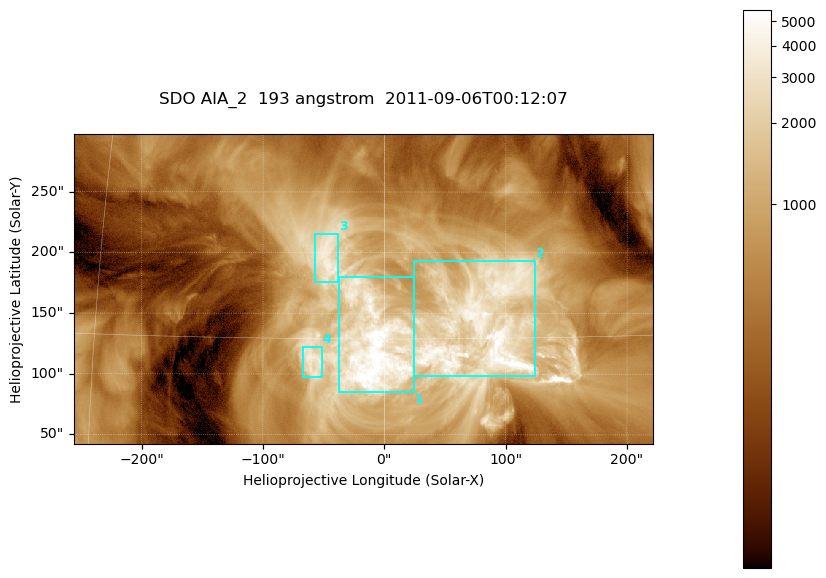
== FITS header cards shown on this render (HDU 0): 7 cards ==
TELESCOP= 'SDO     '           /
INSTRUME= 'AIA_2   '           /
WAVELNTH=                  193 /
WAVEUNIT= 'angstrom'           /
DATE-OBS= '2011-09-06T00:12:07.84' /
CTYPE1  = 'HPLN-TAN'           /
CTYPE2  = 'HPLT-TAN'           /

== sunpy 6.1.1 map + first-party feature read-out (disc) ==
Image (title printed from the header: SDO AIA_2  193 angstrom  2011-09-06T00:12:07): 794 x 424 px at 0.601 arcsec/px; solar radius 952 arcsec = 1585 px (partial field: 4.3% of the solar disc is inside the frame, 100% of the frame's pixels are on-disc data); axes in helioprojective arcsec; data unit not stated in the header (colour bar unlabelled)
Pointing: header CRPIX1/2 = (2043.76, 2047.55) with CRVAL1/2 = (0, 0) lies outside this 794 x 424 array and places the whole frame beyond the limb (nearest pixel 1.29 R_sun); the SolarSoft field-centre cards XCEN/YCEN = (-17.46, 170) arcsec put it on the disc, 1601 arcsec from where CRPIX/CRVAL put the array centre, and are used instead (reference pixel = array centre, CRVAL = XCEN/YCEN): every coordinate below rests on XCEN/YCEN
Orientation: roll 0.0565 deg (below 1 deg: not rotated)
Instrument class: DISC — disc imager (sunpy class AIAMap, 193 A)
Bright regions (active regions / flare kernels): reference = the on-disc median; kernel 7 px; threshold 5 sigma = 2245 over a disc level ~566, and >= 1.15x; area >= 336 px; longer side >= 5 px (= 3 arcsec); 4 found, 4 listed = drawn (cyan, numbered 1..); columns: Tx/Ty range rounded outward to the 2 arcsec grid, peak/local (2 s.f.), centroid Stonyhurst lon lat
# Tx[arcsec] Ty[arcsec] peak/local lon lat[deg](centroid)
1 -38..24 84..180 12 -1 +14
2 24..126 98..194 15 +5 +15
3 -58..-38 176..216 6.9 -3 +19
4 -68..-50 96..124 6.8 -4 +14